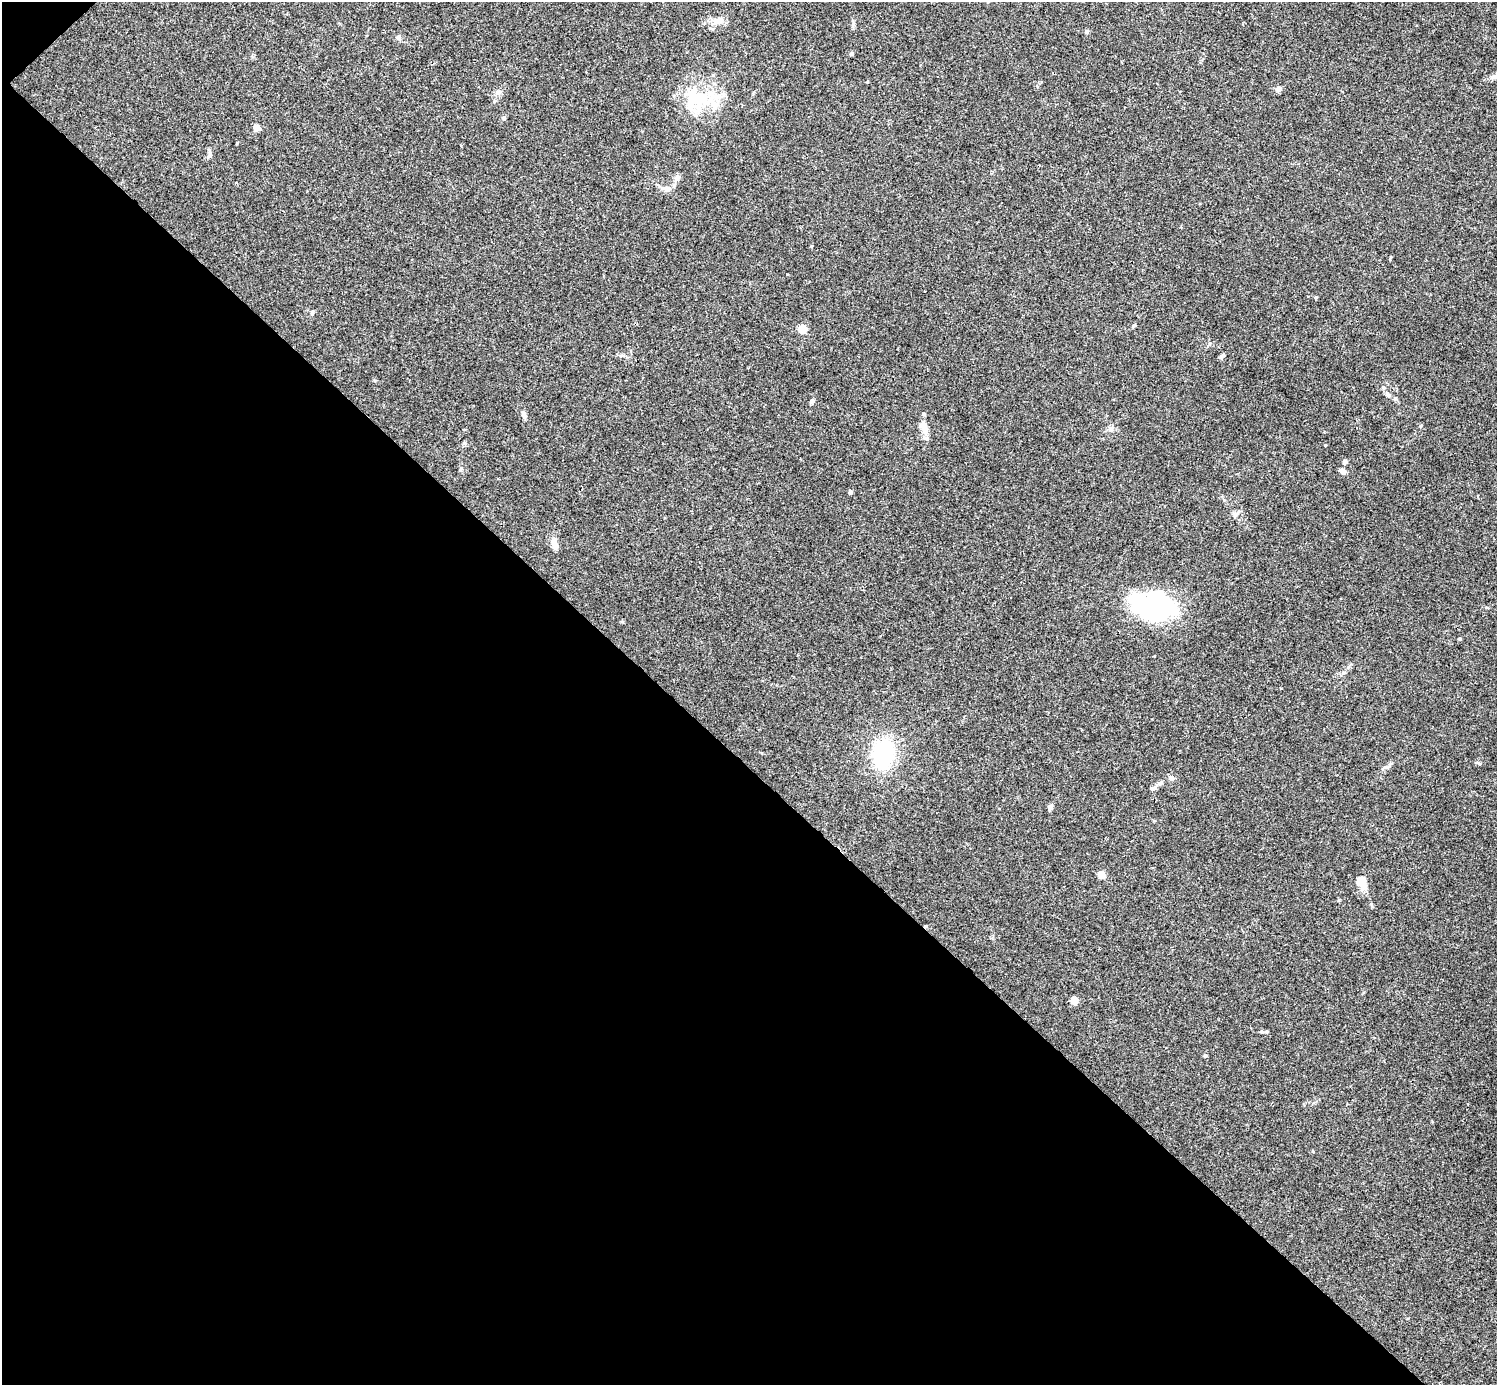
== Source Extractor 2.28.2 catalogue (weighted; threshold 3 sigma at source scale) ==
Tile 9 of 4 x 4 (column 1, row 3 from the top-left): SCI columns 7-1501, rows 1683-3065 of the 5988 x 5988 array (HDU 1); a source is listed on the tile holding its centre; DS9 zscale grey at full resolution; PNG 1499 x 1387 px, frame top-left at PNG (2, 2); no overlay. Shown black and unused: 45% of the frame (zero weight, under 3 of 4 exposures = <1% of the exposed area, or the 3 px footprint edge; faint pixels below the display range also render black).
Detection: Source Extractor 2.28.2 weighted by HDU 2 'WHT'; one run over the whole footprint, this tile lists its part. Background 0.0533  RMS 0.005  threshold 0.0225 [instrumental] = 3 sigma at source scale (4.5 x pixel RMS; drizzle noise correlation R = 1.50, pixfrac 1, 0.05/0.05 arcsec/px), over >= 5 px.
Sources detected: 48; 4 inside a brighter object's white glare — not listed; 2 inside a brighter listed object's ellipse — not listed separately; the other 42 listed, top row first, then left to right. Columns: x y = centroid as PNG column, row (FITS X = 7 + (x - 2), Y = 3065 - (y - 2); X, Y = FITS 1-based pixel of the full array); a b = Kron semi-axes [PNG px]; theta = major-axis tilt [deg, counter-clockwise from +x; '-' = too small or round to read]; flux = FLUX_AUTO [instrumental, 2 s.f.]
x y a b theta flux
717 21 17 8 26 4
1087 31 5 5 - 0.86
398 37 6 5 - 0.94
851 53 5 4 - 0.69
1494 76 11 7 36 2.4
1278 89 8 7 - 1.8
498 92 9 6 26 1.5
700 97 28 16 -19 19
504 118 5 5 - 1.1
257 128 4 4 - 7.1
210 155 9 4 77 1
677 178 11 6 53 1.8
667 189 11 8 5 2.5
1316 297 4 3 - 0.45
803 329 5 5 - 19
1222 356 8 4 36 0.92
1383 387 6 3 -72 0.64
1387 394 6 5 - 1
812 401 6 5 - 1
524 414 8 5 -75 1.6
924 427 18 9 -71 5
1110 429 8 6 -13 1.5
1325 445 3 3 - 0.42
1345 461 5 4 - 1.6
460 469 6 4 88 0.66
1343 471 9 6 -14 1.8
850 492 5 4 - 0.82
1235 514 6 6 - 1.2
555 545 17 7 -80 2.7
1153 608 44 32 4 59
1459 639 4 3 - 0.58
883 754 28 18 84 41
1171 778 7 6 - 1.7
1154 788 11 5 18 1.3
1050 808 8 5 64 1.5
1101 875 5 4 - 11
1361 882 13 9 -62 8.3
926 926 5 3 - 0.4
1074 1001 5 4 - 10
1266 1032 6 4 0 0.76
1205 1056 4 3 - 1.2
1313 1151 4 3 - 0.4
Overlapping masked pixels (flux is a lower limit): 1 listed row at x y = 926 926
Isophote crosses this tile's border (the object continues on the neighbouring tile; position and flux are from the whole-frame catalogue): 1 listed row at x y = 1494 76
Unlisted compact peaks at least as high as the median listed source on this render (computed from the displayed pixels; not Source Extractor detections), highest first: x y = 237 143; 1479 763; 1420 426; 787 274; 853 24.